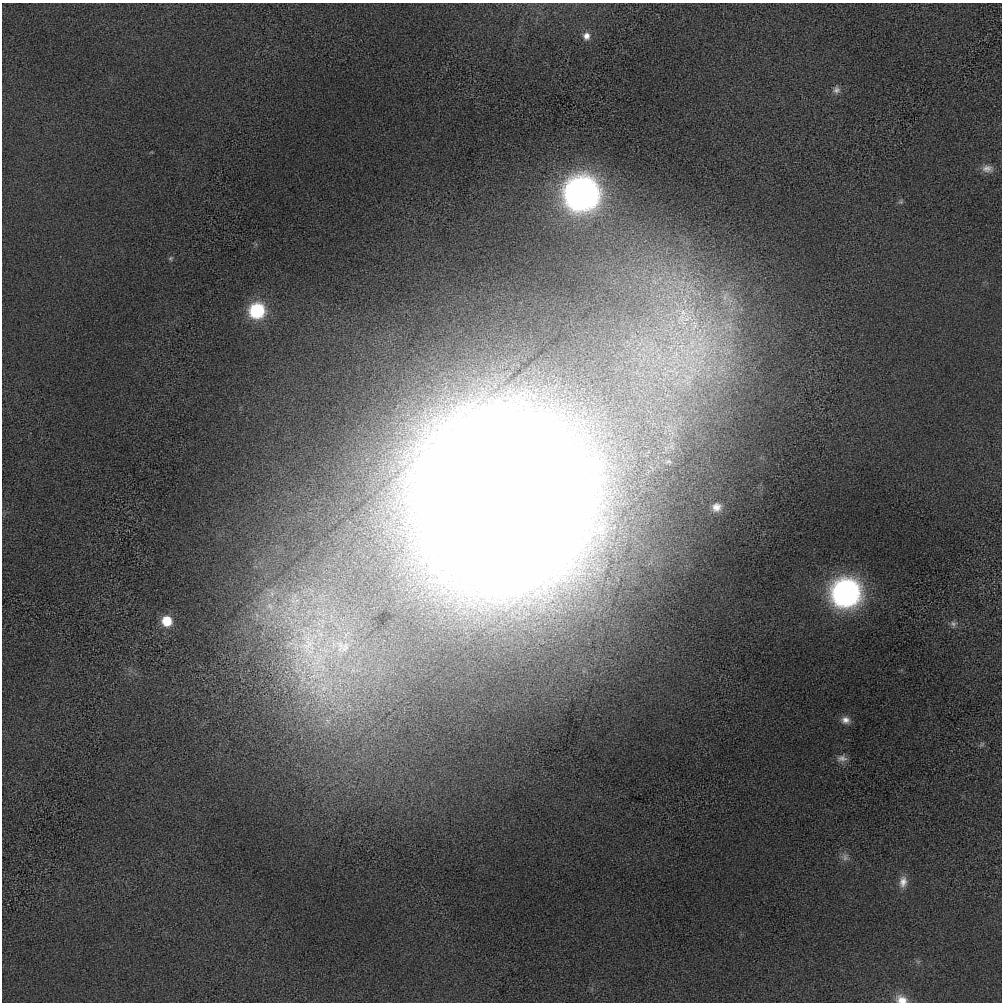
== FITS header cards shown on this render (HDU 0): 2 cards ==
NAXIS1  =                 1000 / length of data axis 1
NAXIS2  =                 1000 / length of data axis 2

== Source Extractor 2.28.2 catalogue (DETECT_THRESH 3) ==
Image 1000 x 1000 px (HDU 0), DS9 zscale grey, 1 PNG px = 1 image px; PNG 1004 x 1004 px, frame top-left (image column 1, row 1000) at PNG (2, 3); no overlay
Background -74.4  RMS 660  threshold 1980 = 3 sigma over >= 5 px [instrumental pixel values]
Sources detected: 25; all 25 listed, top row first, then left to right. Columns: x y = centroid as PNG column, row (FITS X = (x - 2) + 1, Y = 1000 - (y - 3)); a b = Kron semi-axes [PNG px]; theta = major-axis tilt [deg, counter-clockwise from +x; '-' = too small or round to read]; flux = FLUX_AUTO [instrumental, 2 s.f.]
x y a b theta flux
586 36 8 8 - 2.6e+05
836 90 10 9 - 2.0e+05
987 169 15 9 -3 3.3e+05
582 194 17 16 - 5.2e+07
901 202 7 6 - 8.0e+04
170 258 6 6 - 7.4e+04
725 296 12 5 71 2.2e+05
257 311 11 11 - 4.4e+06
681 318 24 14 67 1.6e+06
694 326 16 13 67 1.1e+06
682 347 20 10 -67 9.6e+05
504 499 91 87 80 6.8e+08
716 507 12 11 - 4.0e+05
846 593 15 14 - 3.0e+07
167 621 10 10 - 1.2e+06
953 624 9 7 -62 1.5e+05
307 645 25 13 64 1.3e+06
345 647 17 13 54 7.9e+05
845 720 10 8 -7 2.7e+05
328 721 7 4 -70 1.2e+05
982 744 8 5 36 8.0e+04
842 758 13 8 3 2.4e+05
845 857 12 8 85 2.3e+05
903 882 16 10 81 4.1e+05
901 999 14 10 -15 4.6e+05
At the frame edge (FLAGS 8, measured only in part): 1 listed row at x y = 901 999